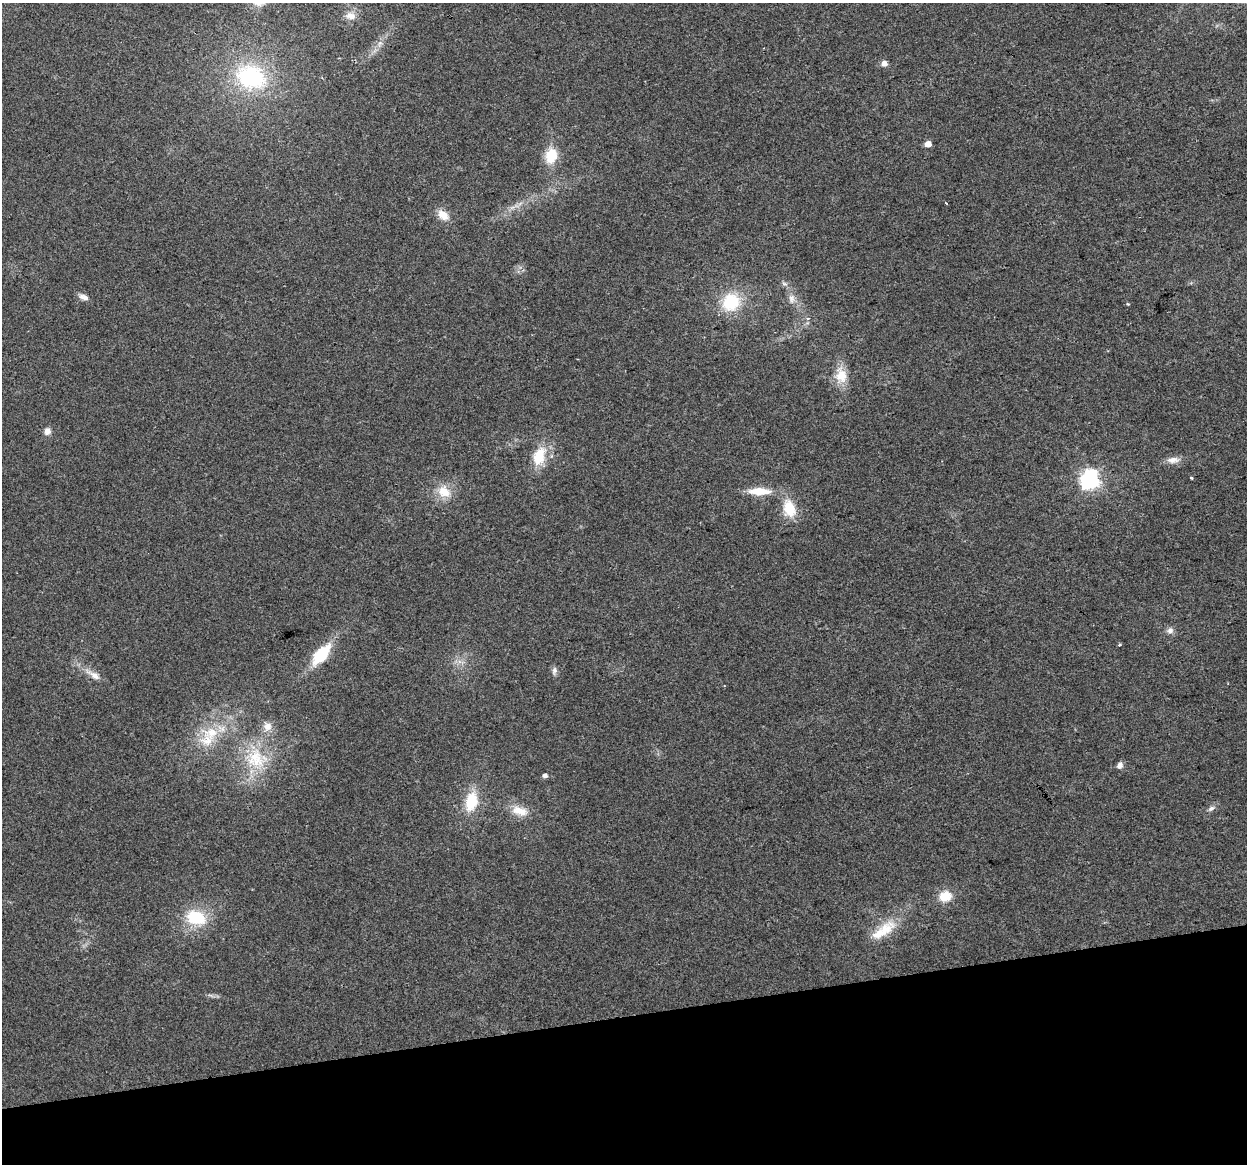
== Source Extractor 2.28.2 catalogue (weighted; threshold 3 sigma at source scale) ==
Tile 14 of 4 x 4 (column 2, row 4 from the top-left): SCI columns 1246-2490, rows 81-1242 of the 4980 x 4762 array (HDU 1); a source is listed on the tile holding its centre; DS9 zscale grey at full resolution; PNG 1249 x 1166 px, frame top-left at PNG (2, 3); no overlay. Shown black and unused: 13% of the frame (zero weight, under 2 of 3 exposures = <1% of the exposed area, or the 3 px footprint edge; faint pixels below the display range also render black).
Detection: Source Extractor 2.28.2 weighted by HDU 2 'WHT'; one run over the whole footprint, this tile lists its part. Background 0.0471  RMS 0.0068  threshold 0.0305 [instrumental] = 3 sigma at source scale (4.5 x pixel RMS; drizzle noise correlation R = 1.50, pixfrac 1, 0.0396/0.0396 arcsec/px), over >= 5 px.
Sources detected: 39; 1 inside a brighter listed object's ellipse — not listed separately; the other 38 listed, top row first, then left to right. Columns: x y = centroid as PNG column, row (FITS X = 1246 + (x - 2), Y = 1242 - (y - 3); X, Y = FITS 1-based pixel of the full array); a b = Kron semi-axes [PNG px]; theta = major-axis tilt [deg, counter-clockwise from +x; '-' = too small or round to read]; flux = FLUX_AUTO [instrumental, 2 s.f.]
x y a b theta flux
350 16 15 11 -10 6.4
380 43 9 5 59 2.6
884 63 6 5 - 4.8
251 77 40 31 -21 68
928 144 5 5 - 6.8
551 156 17 13 81 17
443 215 15 9 -42 8.2
784 284 8 4 -9 1.5
84 297 13 7 -18 3.5
791 299 14 8 -89 4.7
731 302 21 19 44 31
1128 304 5 3 - 0.6
807 319 6 4 1 1.5
841 375 21 14 -84 14
47 431 9 8 - 3.7
539 456 23 14 71 20
1173 460 18 8 5 5.3
1191 477 3 3 - 2.2
1089 480 7 7 - 310
759 491 24 8 -1 16
444 492 19 16 -38 13
789 508 21 14 -71 18
1170 630 9 8 - 3
1119 645 3 3 - 1.4
321 654 31 14 49 25
554 670 10 7 79 2.4
94 675 25 8 -32 7.3
267 726 13 12 - 6.3
211 733 28 17 -2 23
255 758 34 27 -57 37
1120 765 8 7 - 2.9
545 775 5 4 - 2.6
471 801 21 12 77 23
1211 808 11 5 37 2.3
520 811 24 12 -16 11
945 896 17 14 13 11
196 918 25 18 -16 28
883 930 42 14 35 19